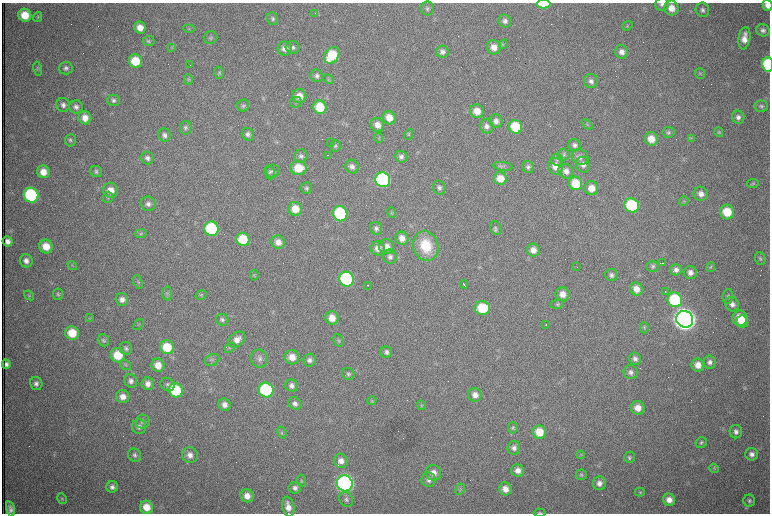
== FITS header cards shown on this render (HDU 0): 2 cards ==
NAXIS1  =                 1536 /fastest changing axis
NAXIS2  =                 1023 /next to fastest changing axis

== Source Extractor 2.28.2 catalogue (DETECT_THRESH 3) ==
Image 1536 x 1023 px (HDU 0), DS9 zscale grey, zoomed out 1/2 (1 PNG px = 2 x 2 image px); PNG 772 x 516 px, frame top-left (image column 1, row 1022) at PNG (2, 3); each listed source drawn as its Kron ellipse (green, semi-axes under 4 px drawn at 4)
Background 985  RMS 15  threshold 45.5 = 3 sigma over >= 5 px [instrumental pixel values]
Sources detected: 299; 74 cannot appear on this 1/2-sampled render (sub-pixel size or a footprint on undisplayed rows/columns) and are neither listed nor drawn; the other 225 listed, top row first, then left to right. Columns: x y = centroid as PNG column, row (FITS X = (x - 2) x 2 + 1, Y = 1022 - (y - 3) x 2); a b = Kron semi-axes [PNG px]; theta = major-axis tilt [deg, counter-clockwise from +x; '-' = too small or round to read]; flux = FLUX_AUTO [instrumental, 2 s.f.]
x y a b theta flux
543 4 7 4 -2 1.2e+05
662 4 7 6 - 1.2e+04
767 5 5 5 - 2.2e+04
427 8 7 6 - 8.4e+03
671 8 7 7 - 3.6e+04
702 10 7 6 - 1.1e+04
315 13 2 2 - 1.0e+03
25 15 7 6 - 6.6e+04
38 17 5 4 - 4.5e+03
273 19 6 5 - 7.6e+03
505 21 6 6 - 1.2e+04
627 26 5 3 - 3.4e+03
140 28 6 5 - 3.1e+04
189 29 5 3 - 3.9e+03
763 30 7 6 - 1.2e+04
211 37 7 6 - 7.6e+03
744 38 11 6 81 3.1e+04
149 41 6 5 - 5.4e+03
503 44 5 4 - 3.7e+03
172 47 3 2 - 2.1e+03
293 47 7 6 - 1.0e+04
494 47 7 6 - 2.9e+04
285 49 7 7 - 1.9e+04
442 52 6 6 - 1.3e+04
622 52 7 6 - 1.7e+04
332 55 9 7 54 1.3e+05
135 61 7 6 - 8.9e+04
190 65 2 1 - 9.9e+04
768 65 7 5 -83 2.2e+05
66 68 7 6 - 1.0e+04
38 69 7 4 -78 5.4e+03
219 73 6 5 - 5.4e+03
700 73 5 5 - 4.9e+03
317 76 6 6 - 1.0e+04
188 79 5 4 - 4.9e+03
328 79 5 4 - 3.7e+03
591 81 7 7 - 1.4e+04
299 96 7 7 - 3.3e+04
113 100 6 6 - 9.8e+03
296 102 6 5 - 5.3e+03
63 105 7 6 - 1.3e+04
243 106 6 5 - 7.0e+03
761 106 7 6 - 8.2e+03
76 107 7 6 - 1.2e+04
320 107 7 6 - 9.3e+04
477 111 7 6 - 4.2e+04
738 117 6 6 - 1.3e+04
85 118 6 6 - 3.0e+04
389 118 7 6 - 4.3e+04
496 121 7 6 - 1.7e+04
587 124 6 3 -41 3.3e+03
377 125 7 6 - 2.4e+04
487 126 7 6 - 1.6e+04
516 127 7 6 - 1.3e+05
186 128 7 5 78 8.2e+03
669 132 6 5 - 6.7e+03
719 132 5 3 - 3.3e+03
248 134 6 5 - 1.0e+04
409 134 5 4 - 3.9e+03
164 135 6 6 - 1.1e+04
379 138 5 4 - 3.8e+03
691 138 3 2 - 2.0e+03
651 139 7 6 - 4.3e+04
70 140 6 5 - 6.6e+03
330 143 2 1 - 1.0e+03
575 145 6 6 - 1.0e+04
336 146 6 5 - 4.9e+03
564 154 6 5 - 6.5e+03
327 155 2 1 - 2.6e+03
301 156 6 6 - 9.1e+03
401 157 6 5 - 1.0e+04
580 157 8 7 - 1.3e+04
147 158 6 6 - 1.2e+04
557 160 6 6 - 6.3e+03
583 165 8 7 - 1.6e+04
503 166 10 4 -9 7.2e+03
556 166 8 7 - 3.4e+04
352 167 7 6 - 1.4e+04
528 167 6 5 - 8.7e+03
299 168 8 7 - 7.2e+04
96 171 6 5 - 6.9e+03
272 171 7 6 - 7.7e+03
566 171 8 7 - 2.0e+04
43 172 6 6 - 3.6e+04
270 172 7 5 -83 6.2e+03
500 178 7 6 - 4.2e+04
383 180 7 7 - 4.8e+05
576 183 7 6 - 8.4e+04
753 184 6 4 8 4.7e+03
306 188 6 5 - 6.4e+03
439 188 7 6 - 1.1e+04
591 188 7 6 - 3.6e+04
111 190 7 7 - 3.5e+04
701 194 7 7 - 2.2e+04
31 195 7 7 - 3.7e+05
108 197 5 5 - 5.3e+03
684 201 5 4 - 4.3e+03
148 204 7 7 - 1.5e+04
632 205 7 7 - 2.6e+05
295 209 7 6 - 4.8e+04
727 212 7 7 - 8.6e+04
391 213 5 3 - 3.4e+03
340 214 8 7 - 2.8e+05
376 228 6 6 - 9.3e+03
496 228 7 5 -63 8.0e+03
211 229 7 7 - 2.9e+05
141 234 6 4 9 5.6e+03
402 238 7 6 - 2.5e+04
243 239 7 6 - 1.1e+05
8 241 5 5 - 1.7e+04
278 242 7 6 - 2.4e+04
46 246 7 6 - 5.1e+04
426 246 15 12 -73 1.2e+05
387 247 8 7 - 2.5e+04
378 248 7 7 - 2.0e+04
533 250 6 6 - 2.3e+04
390 257 7 7 - 1.2e+04
760 258 6 5 - 6.8e+03
26 261 6 6 - 1.7e+04
663 263 2 1 - 2.0e+03
72 266 5 3 - 4.0e+03
653 266 6 5 - 7.4e+03
577 267 2 1 - 2.5e+03
711 267 5 4 - 3.7e+03
676 270 6 5 - 1.3e+04
690 273 6 6 - 1.6e+04
254 275 5 3 - 3.6e+03
611 275 6 6 - 1.0e+04
346 279 7 7 - 4.4e+05
138 282 7 4 -66 5.7e+03
464 284 4 1 - 5.8e+03
367 285 2 1 - 3.5e+03
636 289 7 6 - 2.9e+04
665 292 2 1 - 2.1e+03
167 293 7 5 -86 6.3e+03
58 294 5 5 - 5.5e+03
562 294 7 7 - 2.7e+04
29 295 5 4 - 4.2e+03
201 295 6 4 30 4.8e+03
728 296 7 5 85 7.2e+03
122 300 6 6 - 1.8e+04
675 300 7 7 - 2.8e+05
557 304 6 5 - 5.6e+03
732 304 7 7 - 1.8e+04
482 308 8 7 - 1.2e+05
90 318 4 3 - 3.1e+03
332 318 7 6 - 3.8e+04
740 318 8 7 - 8.6e+04
685 319 8 8 - 4.7e+06
222 320 6 5 - 7.7e+03
742 322 6 5 - 5.0e+04
138 324 6 3 51 3.5e+03
546 325 2 1 - 4.8e+03
644 328 5 4 - 4.3e+03
72 333 7 6 - 8.4e+04
103 340 6 5 - 6.3e+03
237 340 9 7 35 2.3e+04
339 340 6 5 - 5.1e+03
167 347 7 6 - 9.4e+04
126 348 6 6 - 9.0e+03
230 348 6 4 47 4.2e+03
386 352 6 5 - 1.1e+04
118 355 7 7 - 9.5e+04
292 357 7 7 - 3.9e+04
259 359 9 8 - 1.6e+04
635 359 6 6 - 1.2e+04
212 360 7 5 25 7.9e+03
309 360 6 6 - 1.2e+04
710 362 6 6 - 1.2e+04
6 364 5 4 - 1.2e+04
125 365 6 4 -37 4.5e+03
158 365 7 6 - 3.8e+04
698 365 6 6 - 3.0e+04
631 372 7 7 - 1.3e+04
348 374 6 6 - 7.9e+03
131 381 7 6 - 1.3e+04
36 383 6 6 - 1.2e+04
148 384 6 6 - 1.8e+04
168 385 7 6 - 9.0e+03
292 386 6 6 - 1.4e+04
176 390 7 7 - 2.0e+05
266 390 7 7 - 3.6e+05
475 395 7 6 - 2.3e+04
123 397 7 6 - 2.6e+04
372 401 5 3 - 3.4e+03
295 403 7 6 - 1.3e+04
225 405 6 6 - 1.9e+04
421 405 5 3 - 3.5e+03
638 408 7 6 - 3.1e+04
143 422 7 6 - 9.9e+03
139 427 7 7 - 1.5e+04
513 428 5 5 - 5.4e+03
282 432 6 3 -65 4.1e+03
539 432 7 6 - 6.8e+04
736 432 6 6 - 1.4e+04
701 443 6 5 - 6.2e+03
514 448 7 6 - 1.5e+04
752 454 6 6 - 1.5e+04
135 455 7 6 - 9.0e+03
190 455 8 7 - 2.1e+04
581 455 4 3 - 3.6e+03
629 457 6 5 - 6.3e+03
341 461 7 7 - 2.1e+04
714 468 5 3 - 3.6e+03
518 470 6 6 - 2.3e+04
433 473 8 7 - 2.6e+04
581 475 5 5 - 5.8e+03
429 480 7 7 - 1.4e+04
301 481 6 4 -82 4.2e+03
345 483 8 7 - 1.5e+06
599 483 7 6 - 1.8e+04
112 487 6 5 - 1.2e+04
295 488 6 6 - 1.1e+04
460 489 6 3 63 5.6e+03
505 489 6 6 - 2.8e+04
640 492 5 4 - 3.6e+03
247 496 7 6 - 2.9e+04
62 499 5 4 - 4.8e+03
346 499 8 6 -60 1.1e+04
669 500 6 6 - 2.7e+04
749 501 6 6 - 8.0e+03
147 507 7 6 - 4.7e+04
288 507 10 6 -78 2.6e+04
10 509 7 4 -76 1.4e+04
540 513 6 3 -4 3.8e+03
At the frame edge (FLAGS 8, measured only in part): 5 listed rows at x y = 543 4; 662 4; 767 5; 768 65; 540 513
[74 sub-pixel or undisplayed-footprint detections neither listed nor drawn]